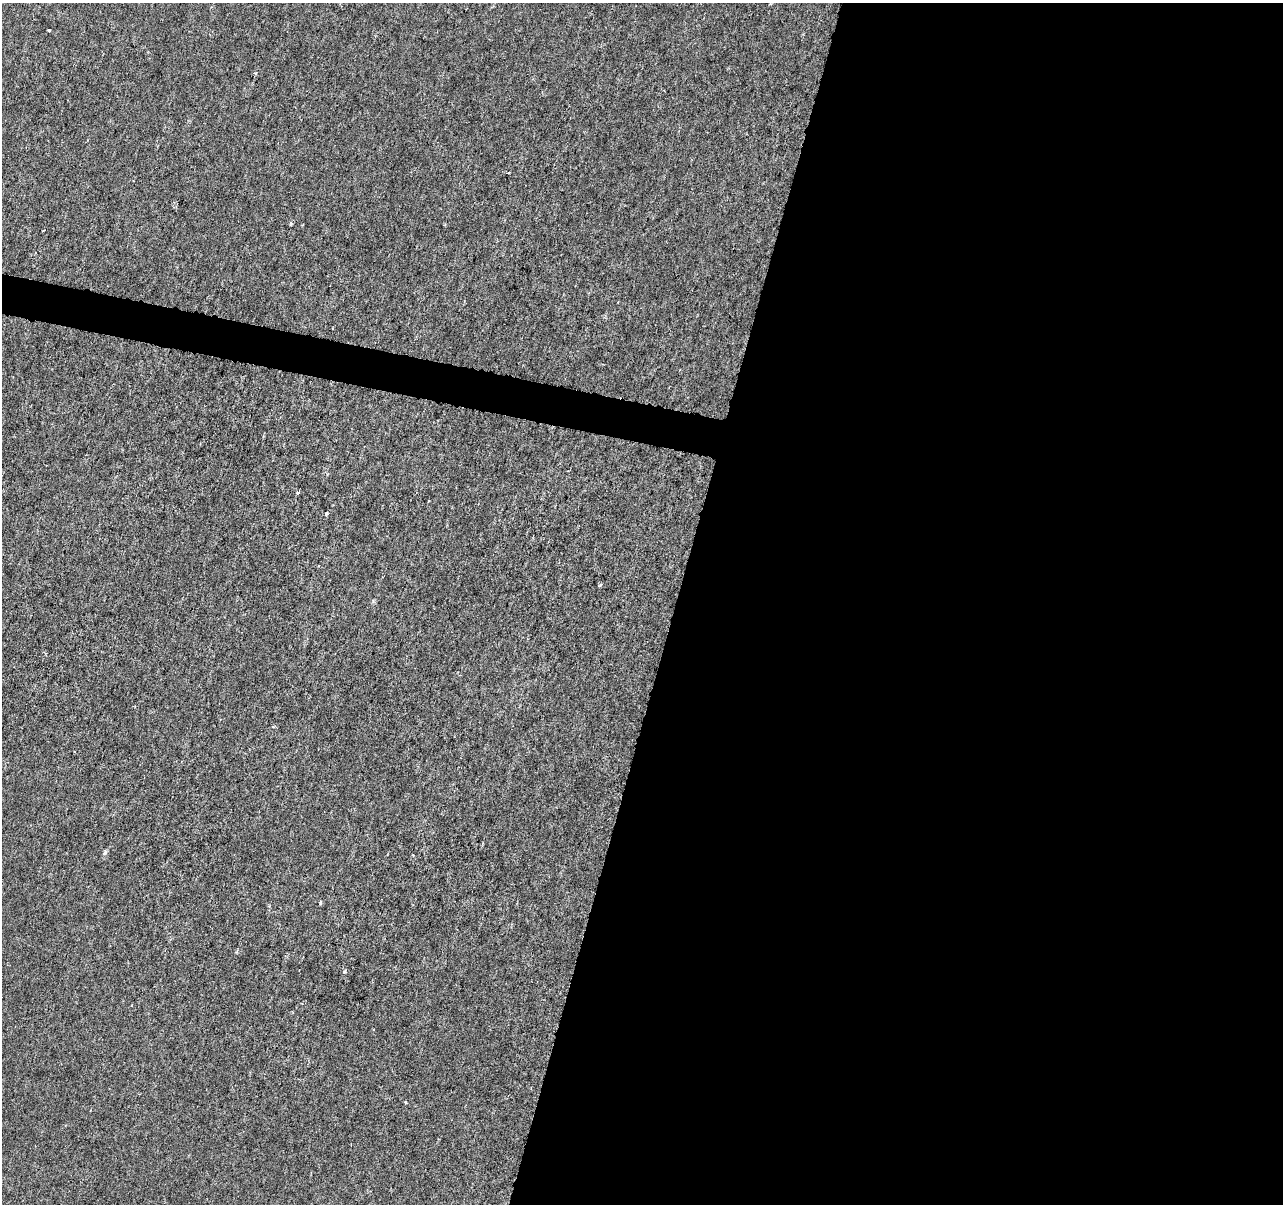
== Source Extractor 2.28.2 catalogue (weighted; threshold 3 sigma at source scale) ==
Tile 12 of 4 x 4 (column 4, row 3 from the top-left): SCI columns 3850-5130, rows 1486-2687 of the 5130 x 5314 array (HDU 1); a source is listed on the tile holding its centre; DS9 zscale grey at full resolution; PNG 1285 x 1206 px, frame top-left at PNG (2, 3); no overlay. Shown black and unused: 49% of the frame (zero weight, under 3 of 6 exposures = <1% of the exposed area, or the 3 px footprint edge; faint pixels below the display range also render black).
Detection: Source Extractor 2.28.2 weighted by HDU 2 'WHT'; one run over the whole footprint, this tile lists its part. Background -1.39e-04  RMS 0.0012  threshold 0.0051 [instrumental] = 3 sigma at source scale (4.09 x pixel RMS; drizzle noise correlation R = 1.36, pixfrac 0.8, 0.0396/0.0396 arcsec/px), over >= 5 px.
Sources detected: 8; all 8 listed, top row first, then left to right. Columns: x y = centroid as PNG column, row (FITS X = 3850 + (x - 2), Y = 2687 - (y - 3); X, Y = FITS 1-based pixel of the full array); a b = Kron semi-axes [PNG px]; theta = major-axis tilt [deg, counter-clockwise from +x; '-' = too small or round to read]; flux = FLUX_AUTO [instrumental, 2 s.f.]
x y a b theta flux
49 30 3 3 - 0.39
509 173 4 2 - 0.092
291 223 5 4 - 0.15
326 513 5 4 - 0.16
601 584 5 3 - 0.14
105 853 8 5 50 0.24
320 902 4 3 - 0.21
344 971 5 3 - 0.15